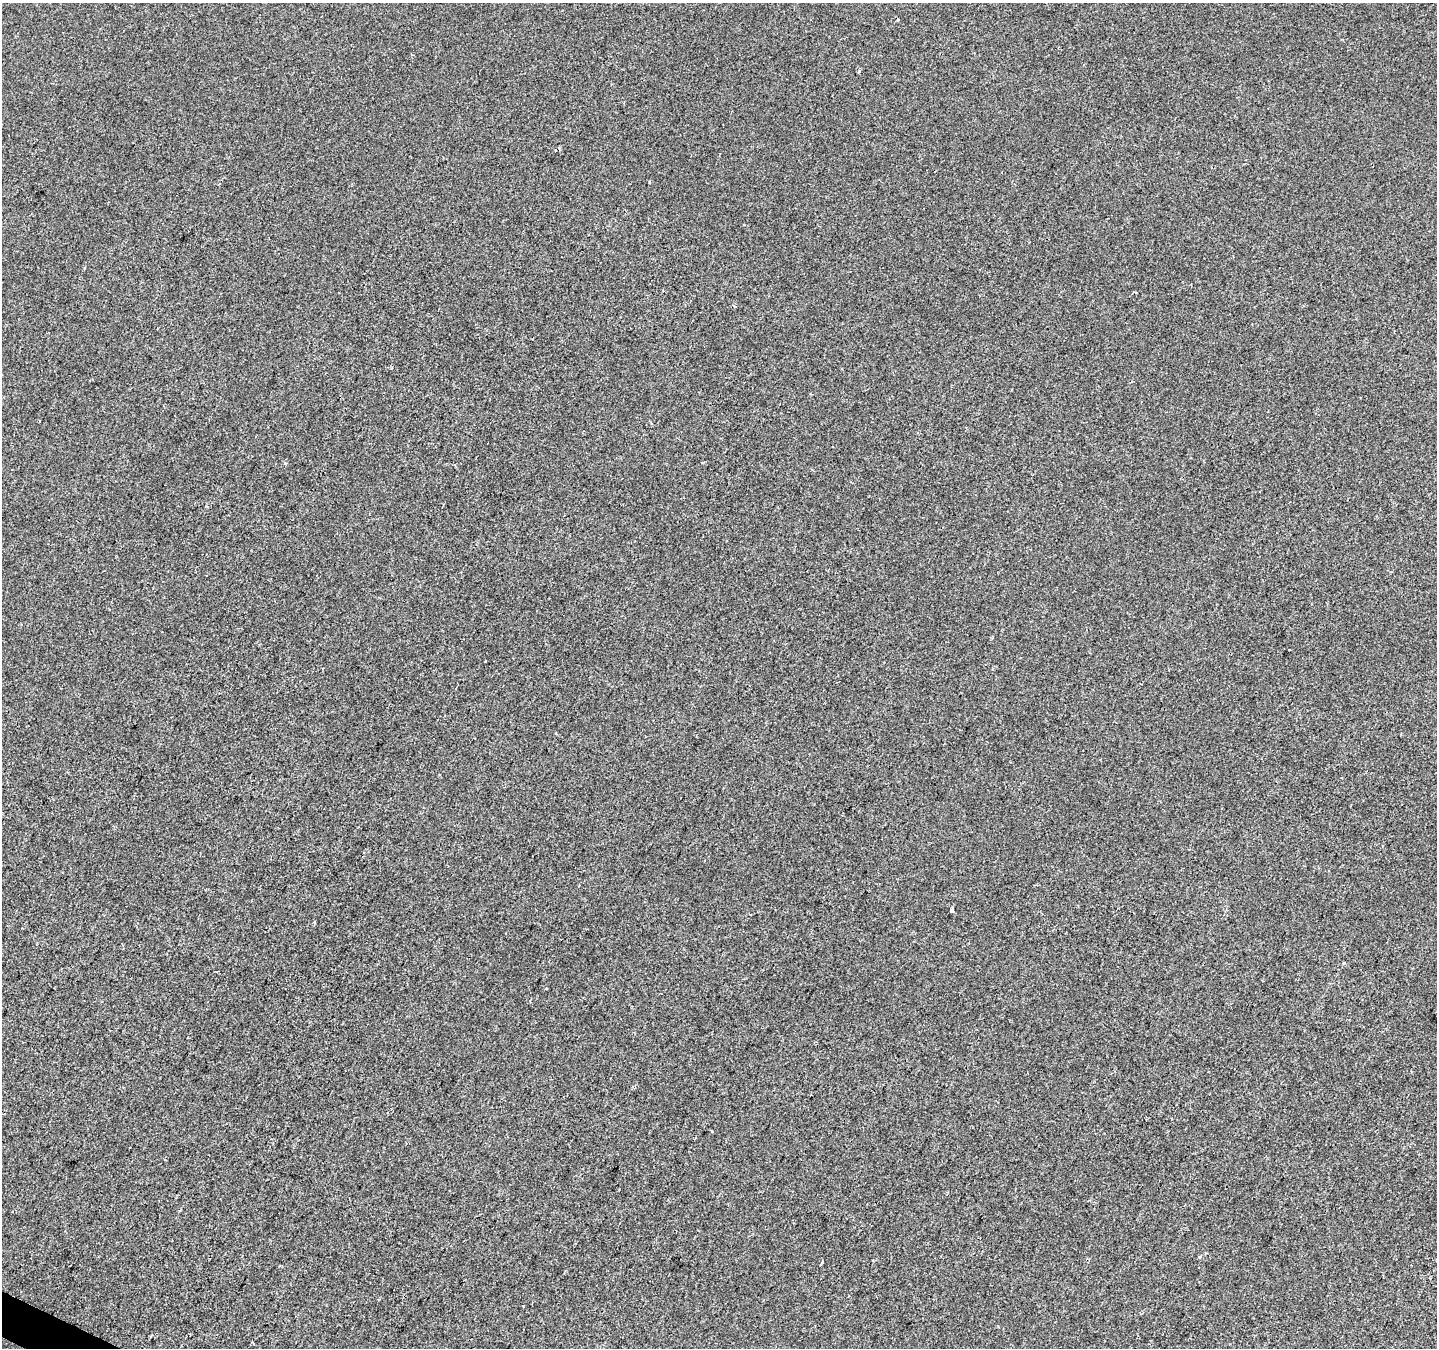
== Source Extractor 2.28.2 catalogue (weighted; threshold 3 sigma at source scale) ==
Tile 7 of 4 x 4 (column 3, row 2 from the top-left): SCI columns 2872-4306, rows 2892-4237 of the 5749 x 5849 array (HDU 1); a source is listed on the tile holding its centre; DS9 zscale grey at full resolution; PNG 1439 x 1350 px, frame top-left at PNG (2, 3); no overlay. Shown black and unused: <1% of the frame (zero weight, under 2 of 3 exposures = <1% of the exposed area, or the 3 px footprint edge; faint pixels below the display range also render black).
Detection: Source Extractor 2.28.2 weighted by HDU 2 'WHT'; one run over the whole footprint, this tile lists its part. Background 5.63e-04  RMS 0.0042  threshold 0.0188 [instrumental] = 3 sigma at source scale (4.5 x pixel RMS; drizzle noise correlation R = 1.50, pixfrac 1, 0.0396/0.0396 arcsec/px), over >= 5 px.
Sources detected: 10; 1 cosmic-ray / hot-pixel residue — not listed; the other 9 listed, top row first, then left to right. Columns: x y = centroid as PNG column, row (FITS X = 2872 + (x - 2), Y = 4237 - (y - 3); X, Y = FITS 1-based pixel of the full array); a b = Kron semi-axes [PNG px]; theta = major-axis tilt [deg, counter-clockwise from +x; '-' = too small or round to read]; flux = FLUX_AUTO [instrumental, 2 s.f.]
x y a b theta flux
898 20 3 3 - 0.59
859 71 4 3 - 0.5
1135 292 3 3 - 0.73
40 421 3 2 - 0.45
952 910 4 3 - 4.3
314 922 4 3 - 0.44
546 988 3 3 - 1.5
1200 1257 4 4 - 0.56
822 1262 4 3 - 0.78